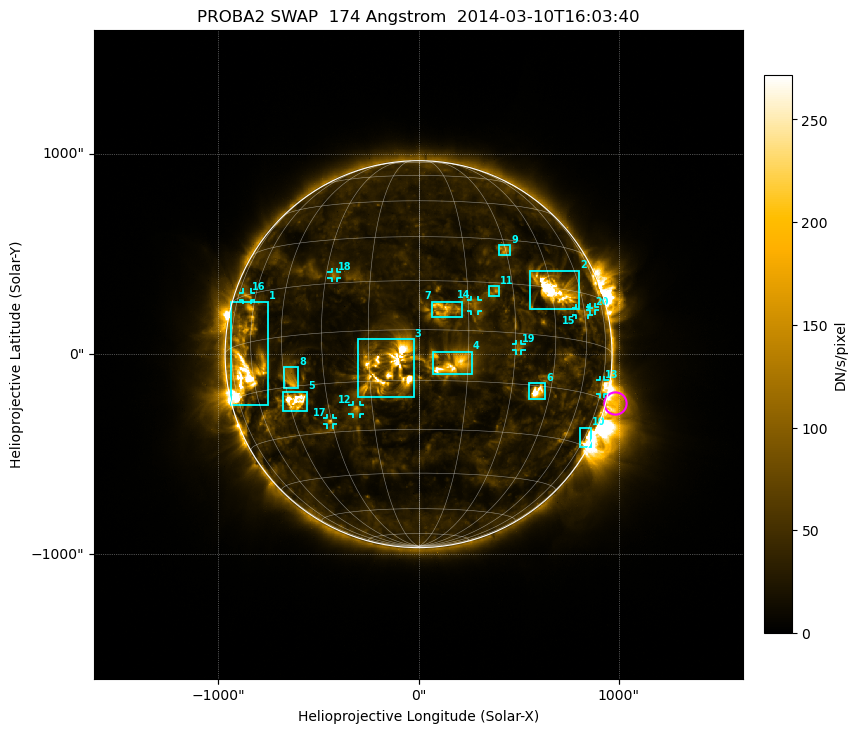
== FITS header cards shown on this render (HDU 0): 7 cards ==
TELESCOP= 'PROBA2  '           / satellite name
INSTRUME= 'SWAP    '           / instrument name
WAVELNTH=                  174 / [Angstrom] bandpass peak response
DATE-OBS= '2014-03-10T16:03:40.859' / UTC time of observation
CTYPE1  = 'HPLN-TAN'           / WCS axis X
CTYPE2  = 'HPLT-TAN'           / WCS axis Y
BUNIT   = 'DN/s/pixel'         / unit of physical value

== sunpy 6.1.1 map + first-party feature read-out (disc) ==
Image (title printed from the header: PROBA2 SWAP  174 Angstrom  2014-03-10T16:03:40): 1024 x 1024 px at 3.16 arcsec/px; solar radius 966 arcsec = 305 px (full disc in frame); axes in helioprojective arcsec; data unit DN/s/pixel (BUNIT, on the colour bar)
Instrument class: DISC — disc imager (sunpy class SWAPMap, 174 A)
Bright regions (active regions / flare kernels): reference = the median radial profile (limb darkening/brightening removed); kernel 9 px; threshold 5 sigma = 62.1 DN/s/pixel over a disc level ~28.8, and >= 1.15x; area >= 9 px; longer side >= 7 px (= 22 arcsec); searched inside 0.97 R_sun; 21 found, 20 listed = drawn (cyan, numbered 1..; 9 of them under ~43 arcsec drawn as corner ticks so the feature stays visible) (cap 20 boxes per figure: the strongest are kept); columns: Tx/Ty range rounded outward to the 10 arcsec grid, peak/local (2 s.f.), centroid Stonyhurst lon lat
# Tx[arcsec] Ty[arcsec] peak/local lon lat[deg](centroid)
1 -940..-750 -260..270 7.7 -63 -5
2 550..800 220..420 13 +46 +15
3 -310..-20 -220..80 4.3 -10 -11
4 70..270 -100..20 3.2 +11 -10
5 -680..-550 -290..-180 11 -42 -19
6 550..640 -230..-140 11 +40 -17
7 60..220 180..270 4 +8 +6
8 -680..-600 -170..-60 6 -43 -12
9 400..460 490..550 4.8 +30 +26
10 800..860 -470..-360 5.2 +76 -27
11 350..410 290..340 4.3 +24 +12
12 -330..-290 -300..-250 4.7 -21 -23
13 900..930 -200..-130 4.5 +75 -12
14 260..300 210..270 3.5 +17 +8
15 780..850 190..230 3.6 +59 +9
16 -880..-830 270..310 3.4 -66 +15
17 -460..-420 -350..-320 4.2 -31 -27
18 -440..-400 380..410 3.9 -27 +18
19 480..520 20..50 4 +31 -4
20 850..880 210..240 3 +66 +11
Off-limb structures (1.02-1.3 R_sun): pedestal 0.156 DN/s/pixel subtracted; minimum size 162 px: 2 found; the strongest spans PA ~215..305 deg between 1.02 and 1.3 R_sun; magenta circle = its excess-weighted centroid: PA ~255 deg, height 1.04 R_sun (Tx ~980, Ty ~-250 arcsec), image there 3.8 x the reference